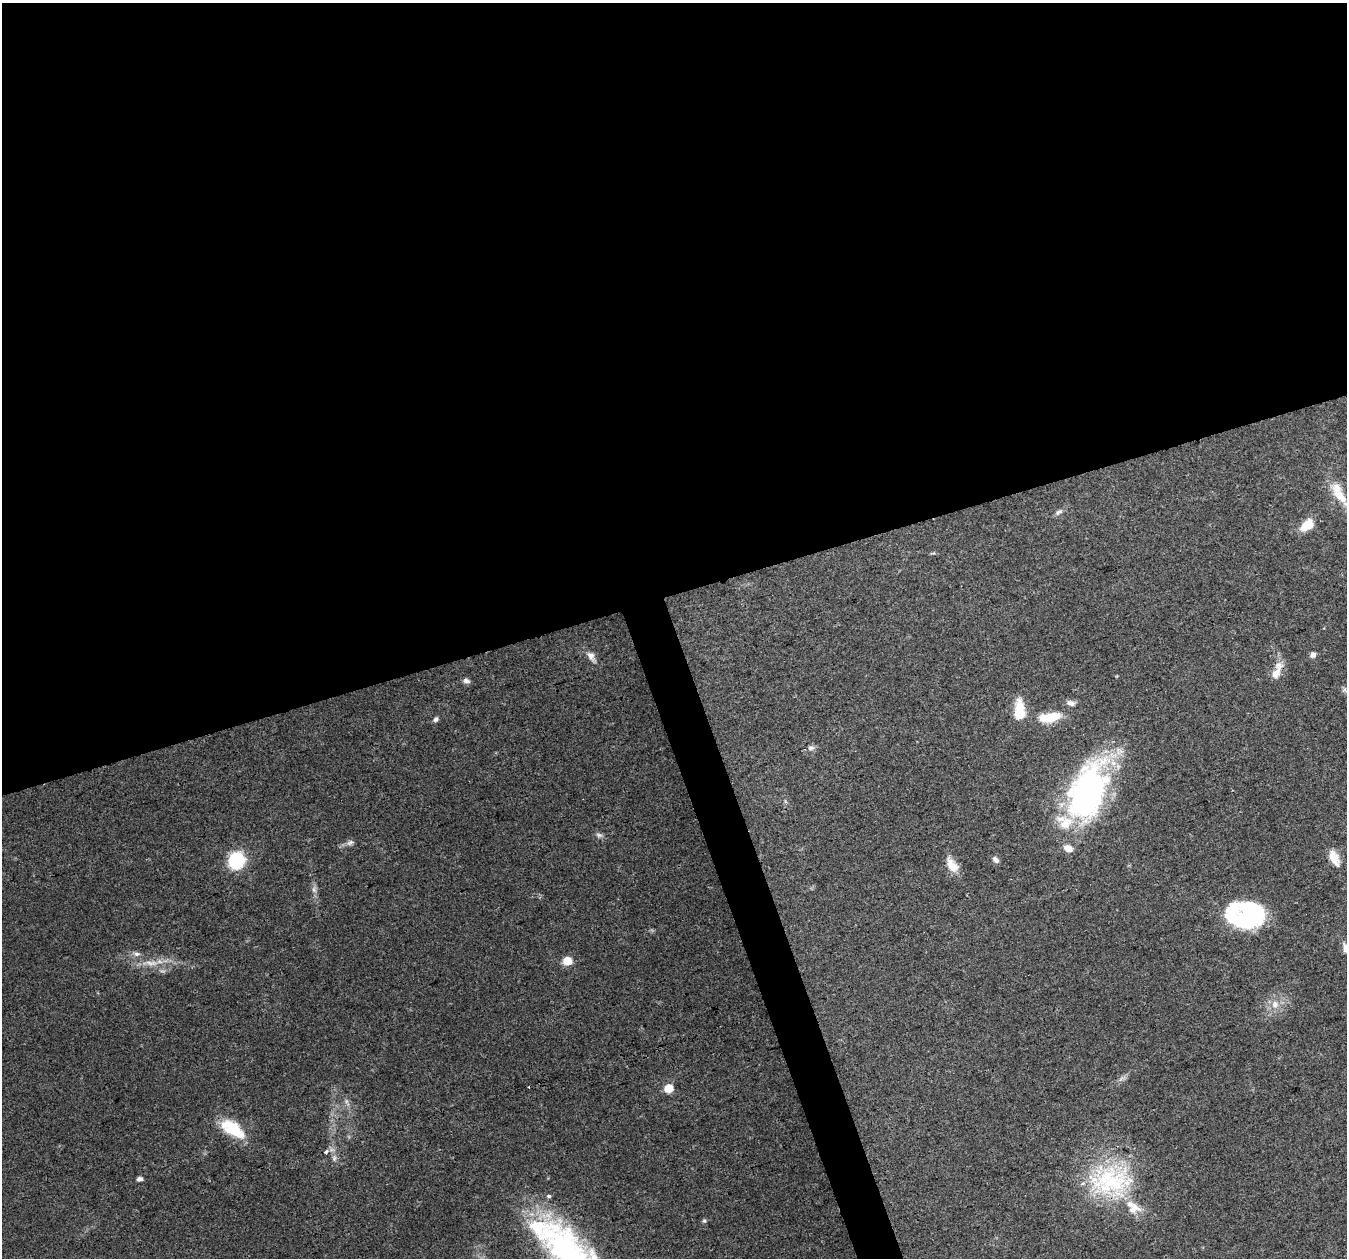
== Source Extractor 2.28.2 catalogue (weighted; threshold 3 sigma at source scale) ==
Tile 2 of 4 x 4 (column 2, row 1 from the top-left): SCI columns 1347-2691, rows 3886-5141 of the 5380 x 5206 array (HDU 1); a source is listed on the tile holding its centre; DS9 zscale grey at full resolution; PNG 1349 x 1260 px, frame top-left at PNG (2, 3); no overlay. Shown black and unused: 49% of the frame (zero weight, under 3 of 4 exposures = <1% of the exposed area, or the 3 px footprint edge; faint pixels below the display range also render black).
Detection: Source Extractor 2.28.2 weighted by HDU 2 'WHT'; one run over the whole footprint, this tile lists its part. Background 0.0848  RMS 0.005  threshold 0.0225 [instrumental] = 3 sigma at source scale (4.5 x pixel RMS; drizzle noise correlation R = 1.50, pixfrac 1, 0.0396/0.0396 arcsec/px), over >= 5 px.
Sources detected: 47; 2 too faint to see at this stretch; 3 inside a brighter object's white glare — not listed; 8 inside a brighter listed object's ellipse — not listed separately; the other 34 listed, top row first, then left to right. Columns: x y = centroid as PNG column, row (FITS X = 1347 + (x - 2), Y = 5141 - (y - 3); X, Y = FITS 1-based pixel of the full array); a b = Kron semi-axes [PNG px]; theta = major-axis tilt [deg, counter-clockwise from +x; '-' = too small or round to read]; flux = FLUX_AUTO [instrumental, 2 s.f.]
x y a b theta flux
1340 496 25 12 -43 9.4
1059 512 11 6 30 1.7
1307 525 16 10 39 9.3
1313 655 7 6 - 1.8
591 656 12 8 -60 2.9
1276 673 20 11 55 5.9
466 681 9 6 -12 1.7
1346 691 16 4 -41 1.9
1071 703 10 7 -14 2.3
1019 711 24 12 -89 13
1050 717 22 11 12 13
436 719 7 5 31 1.4
811 748 10 6 0 1.6
1088 791 64 35 70 140
350 843 10 6 36 1.7
1334 857 15 9 -64 8.6
996 859 9 6 -46 1.7
236 860 14 12 63 30
952 866 20 10 -54 7
314 890 10 5 -63 1.8
1249 918 39 20 -27 48
1345 948 14 7 -80 2.7
137 954 9 6 6 1.8
567 961 6 5 - 16
151 963 22 6 -4 5.5
1275 1004 11 10 - 4.6
668 1088 6 5 - 15
234 1130 31 19 -31 17
326 1152 5 5 - 1.3
334 1158 9 6 90 1.8
139 1179 5 4 - 2.1
1110 1181 61 45 -4 62
704 1221 6 5 - 0.79
564 1248 85 41 -45 120
Isophote crosses this tile's border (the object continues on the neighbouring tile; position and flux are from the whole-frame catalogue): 3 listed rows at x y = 1346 691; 1345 948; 564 1248